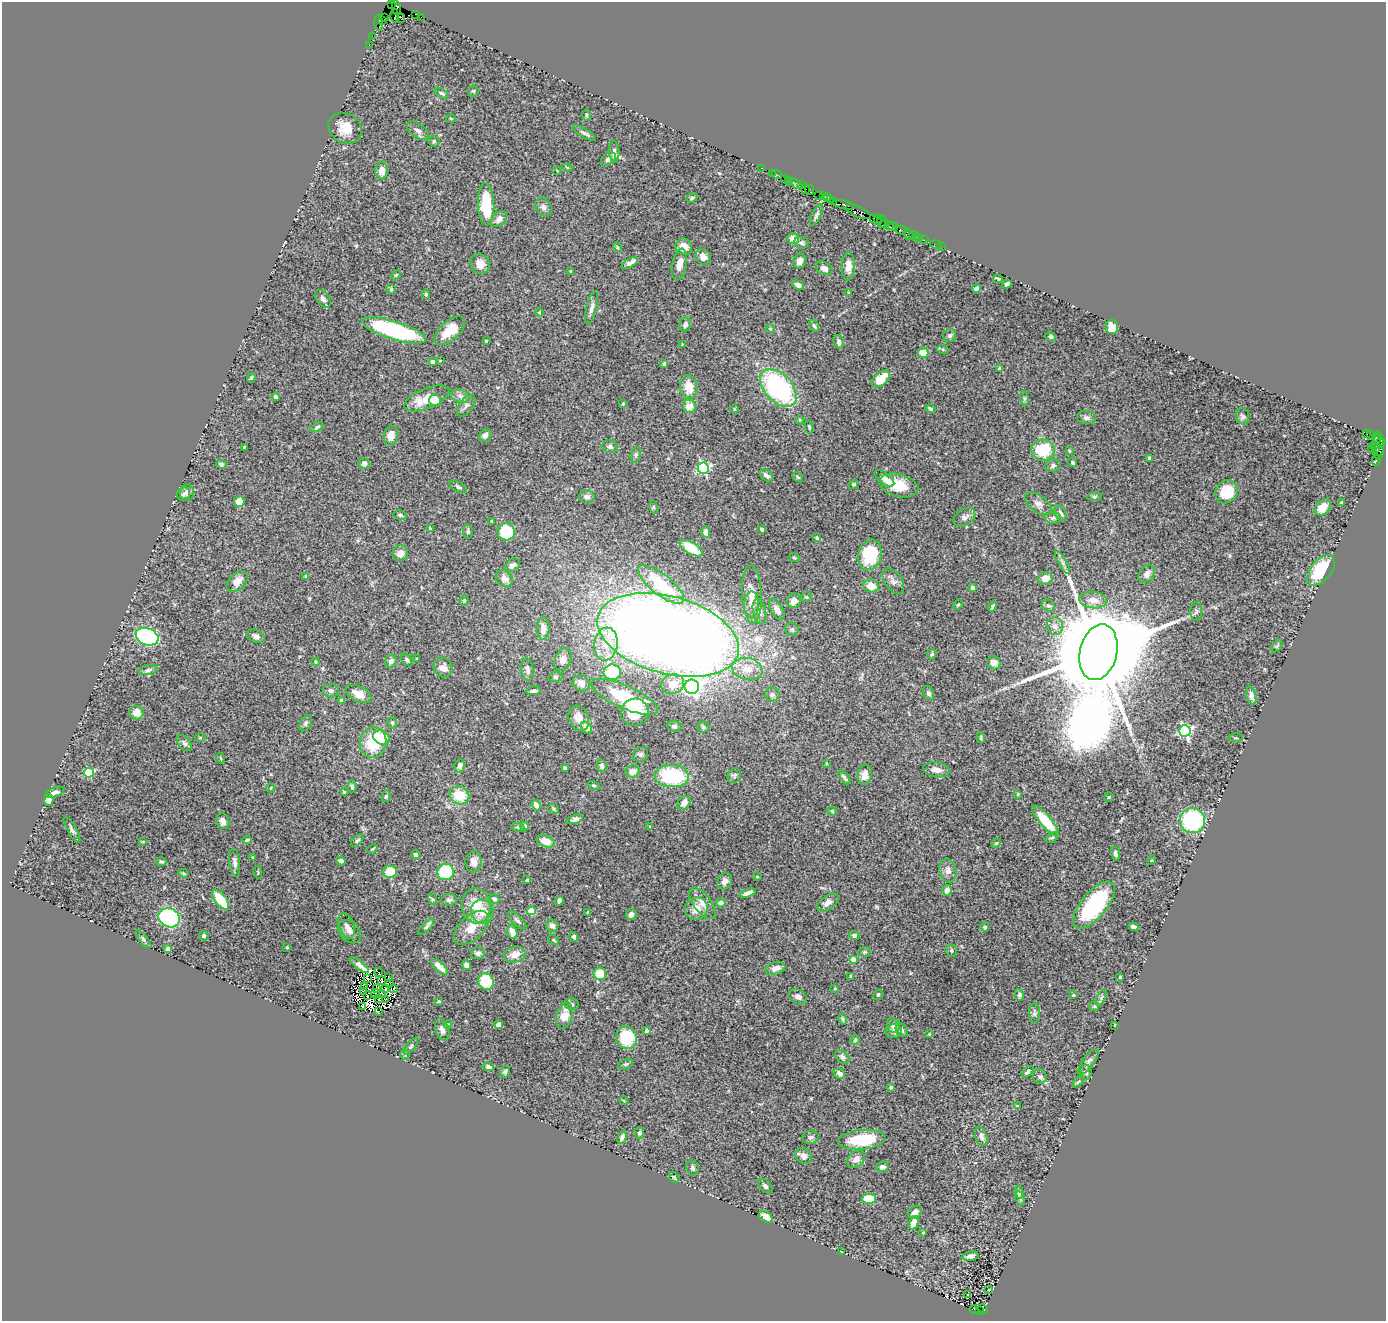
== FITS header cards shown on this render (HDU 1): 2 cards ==
NAXIS1  =                 1384
NAXIS2  =                 1319

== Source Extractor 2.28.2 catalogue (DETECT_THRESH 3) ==
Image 1384 x 1319 px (HDU 1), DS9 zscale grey, 1 PNG px = 1 image px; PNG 1388 x 1323 px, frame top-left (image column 1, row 1319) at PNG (2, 2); each listed source drawn as its Kron ellipse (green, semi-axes under 4 px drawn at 4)
Background 5.12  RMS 0.066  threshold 0.197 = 3 sigma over >= 5 px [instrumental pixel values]
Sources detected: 435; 7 with non-positive FLUX_AUTO (blend fragments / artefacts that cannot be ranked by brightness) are neither listed nor drawn; the other 428 listed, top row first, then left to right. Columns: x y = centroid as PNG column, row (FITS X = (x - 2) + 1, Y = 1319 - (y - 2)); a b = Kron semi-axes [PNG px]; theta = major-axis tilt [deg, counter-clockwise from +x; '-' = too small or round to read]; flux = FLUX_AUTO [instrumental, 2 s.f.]
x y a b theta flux
392 5 4 2 - 33
396 8 7 3 -82 300
416 14 4 3 - 600
395 16 6 3 88 270
421 17 2 2 - 78
385 18 3 2 - 190
401 18 4 2 - 150
383 21 2 2 - 130
378 23 8 3 -87 580
372 36 2 2 - 78
369 45 2 2 - 120
473 91 5 5 - 6.1
442 93 8 4 -32 8.8
586 115 6 4 -89 5.3
451 118 5 3 - 4.1
345 128 17 14 -32 72
418 131 12 7 -35 19
584 133 13 4 -31 13
434 141 6 5 - 6.4
614 151 11 5 -85 15
608 159 8 5 36 16
567 167 5 3 - 3.6
762 168 3 2 - 250
382 171 8 6 88 31
557 171 3 2 - 2.9
772 173 2 2 - 190
777 175 5 2 - 280
785 178 3 2 - 580
788 180 2 2 - 180
796 184 7 3 -31 770
801 185 3 2 - 220
806 189 3 2 - 290
809 190 5 4 - 730
819 195 2 2 - 69
823 195 3 2 - 160
827 197 3 2 - 310
692 198 5 4 - 8.7
831 199 3 2 - 240
834 201 3 2 - 230
486 204 21 8 -88 190
844 205 11 3 -14 2400
543 207 10 7 -59 17
859 212 13 5 -24 2100
816 215 11 4 64 11
873 218 3 3 - 370
499 219 9 6 45 22
877 219 3 2 - 390
882 222 6 3 87 570
885 224 4 2 - 400
889 225 2 2 - 380
892 226 6 3 -13 270
901 230 6 3 -18 660
909 234 6 2 -57 260
914 236 5 3 - 300
919 238 2 2 - 77
793 239 6 5 - 42
924 240 2 2 - 170
801 243 7 6 - 10
936 245 6 2 -18 110
617 247 5 3 - 3.8
684 247 8 7 - 43
941 247 2 2 - 35
703 257 8 7 - 28
800 261 7 6 - 28
630 263 9 4 28 29
480 264 10 9 - 34
679 264 16 7 79 39
848 266 14 6 87 35
824 268 9 6 -30 20
571 272 4 3 - 9.3
396 275 5 3 - 4.3
998 279 5 3 - 6.1
1007 284 5 4 - 15
798 285 6 4 -24 18
391 289 5 5 - 6.7
976 289 4 4 - 14
849 293 3 3 - 5.3
426 294 5 4 - 5.3
323 299 10 6 -54 17
592 308 16 5 77 21
539 312 4 3 - 3.4
685 325 7 5 69 16
814 326 6 4 -52 8.1
1112 327 7 6 - 48
770 329 4 4 - 4.3
394 331 33 9 -17 550
449 331 19 9 41 89
950 335 6 6 - 9.3
1050 337 5 4 - 7.2
486 341 3 2 - 3.3
839 342 7 5 -79 13
682 344 2 2 - 2.7
943 350 6 4 -20 6.2
923 353 5 5 - 65
440 360 3 2 - 3.7
432 362 4 4 - 22
664 364 4 2 - 4.3
999 368 3 3 - 13
251 378 5 3 - 5.6
881 379 11 6 40 94
689 387 12 8 -82 71
779 388 22 14 -47 630
460 396 9 6 -17 18
276 397 4 3 - 8.9
427 398 24 10 22 88
1024 399 7 4 -82 7.2
435 400 6 6 - 71
623 404 4 3 - 4
466 406 12 6 53 17
689 406 6 6 - 49
734 409 5 3 - 4.2
930 409 5 3 - 6.7
1242 416 8 6 -72 12
1086 417 9 6 -6 15
800 420 4 3 - 3.7
317 427 7 4 30 7.5
809 427 7 4 -81 6.7
1367 433 3 3 - 3000
485 435 6 5 - 21
1371 435 3 2 - 160
391 436 10 7 78 35
1376 438 5 3 - 310
1381 441 4 3 - 400
1374 445 2 2 - 120
1379 446 14 5 -89 1200
244 447 4 4 - 3.1
610 447 8 6 -17 12
1371 448 2 2 - 150
1375 449 2 2 - 150
1043 450 12 10 -5 170
1069 451 4 3 - 4.7
1380 451 4 3 - 900
636 455 8 5 71 9.5
1150 458 4 3 - 19
1376 460 5 2 - 410
1073 463 5 4 - 7.8
221 464 5 4 - 7.5
364 464 5 5 - 18
1053 465 7 6 - 13
703 468 5 5 - 670
766 475 8 5 -37 15
798 477 5 3 - 5.3
884 478 11 5 -36 27
853 484 5 4 - 11
899 485 20 11 -15 110
458 487 9 5 -30 9.8
187 492 8 7 - 15
1226 492 12 10 51 140
184 494 7 6 - 9.7
1094 496 7 4 8 6.5
587 497 8 6 2 16
239 502 5 5 - 44
1341 503 3 3 - 5
1038 504 15 8 -36 25
653 507 6 4 -71 6.4
1323 508 9 6 47 52
1060 513 8 5 -64 13
400 515 7 4 -11 7.6
964 517 12 8 33 22
1053 518 8 5 2 12
492 521 3 3 - 3.6
430 529 4 3 - 5.1
762 529 3 3 - 18
468 532 7 4 -83 8.8
506 532 9 8 - 180
706 532 5 4 - 20
817 538 3 3 - 12
691 548 13 6 -31 72
400 553 8 7 - 33
870 555 15 11 76 230
794 558 5 3 - 4.7
1063 562 13 4 -59 14
512 565 8 6 34 18
1321 570 18 10 50 220
1147 574 10 7 52 26
306 576 4 4 - 4
504 578 9 7 -41 25
1045 578 7 6 - 43
237 581 12 8 43 36
893 581 14 8 -55 23
661 585 28 10 -38 210
871 586 8 6 -18 67
972 588 4 3 - 13
752 594 29 10 -88 66
806 597 5 5 - 6
464 600 5 4 - 6.2
1093 600 14 8 -8 37
794 601 7 7 - 33
752 605 13 7 87 28
958 605 5 3 - 5.4
1048 606 7 5 -36 8.4
992 607 5 3 - 7.6
777 609 12 5 -59 34
1196 611 9 6 89 11
760 612 13 6 -77 24
1055 626 9 8 - 24
543 629 11 6 89 37
792 629 7 6 - 9.7
668 635 73 38 -15 8600
256 636 9 6 -24 16
147 637 12 8 -22 660
606 644 16 11 83 82
1277 646 7 3 53 5.7
1098 652 28 18 76 130000
932 654 5 5 - 5.7
417 659 3 3 - 7.3
407 660 7 4 -51 9.1
563 660 12 8 68 30
391 661 6 5 - 17
316 662 4 4 - 5
994 663 7 6 - 24
443 668 10 9 - 34
527 669 11 6 -83 16
747 669 15 11 -11 68
148 670 10 5 11 12
612 672 8 7 - 260
555 677 7 5 15 8.7
581 683 9 7 -39 35
673 684 12 9 17 67
692 687 7 7 - 1900
331 691 8 6 -1 14
533 691 7 4 9 15
928 693 7 5 -65 10
358 694 14 7 -26 45
772 695 7 7 - 13
1251 696 9 5 -76 23
625 697 36 11 -24 280
342 701 4 4 - 27
635 712 14 13 - 120
137 713 7 6 - 51
579 718 13 9 -66 47
305 723 8 5 60 10
392 723 6 4 -69 6
674 726 7 5 -6 12
703 727 6 5 - 7
587 728 6 5 - 30
1185 731 6 5 - 780
200 737 5 3 - 4.1
381 738 9 6 -27 120
981 738 5 3 - 5.3
1236 738 7 3 0 5.5
373 742 15 13 84 160
184 743 9 6 -50 13
641 754 8 7 - 11
220 758 5 3 - 4.4
826 763 4 2 - 3.5
460 766 7 5 77 15
602 766 6 5 - 14
565 768 4 4 - 13
937 770 13 7 -9 33
633 772 7 6 - 34
89 773 5 4 - 230
865 775 10 7 79 37
672 776 17 11 -3 310
734 776 8 6 61 9.5
844 777 8 3 -52 10
594 785 6 4 -19 5.3
352 787 6 4 -88 8.6
271 788 4 3 - 3.8
55 792 10 4 19 17
344 792 4 3 - 5.1
1018 794 3 3 - 4.6
459 795 10 8 -29 100
386 796 6 4 76 6.3
1109 797 4 4 - 4.6
49 800 6 4 85 41
684 803 8 6 52 25
536 805 5 4 - 32
554 809 5 4 - 6.7
832 811 5 4 - 6.2
575 819 9 4 19 15
1192 820 12 12 - 410
223 821 8 6 -71 24
1045 821 19 5 -49 130
525 826 4 4 - 21
518 827 6 4 -13 6.6
650 827 4 3 - 4.2
72 830 15 4 -60 13
1052 838 7 4 35 7
247 840 4 3 - 5.7
357 840 7 4 44 8.3
143 841 4 2 - 3.8
545 841 9 6 -20 54
996 843 5 4 - 5
372 849 6 2 30 4.5
1115 854 7 4 -77 12
415 855 5 4 - 9.7
253 857 4 3 - 5.1
1152 860 5 3 - 4.1
341 861 4 4 - 21
161 862 5 4 - 7.8
235 862 14 5 -84 18
474 862 10 8 89 30
948 870 12 8 -78 26
258 872 6 2 -78 3.8
390 872 7 6 - 92
446 872 8 8 - 230
183 873 5 3 - 5.1
757 877 4 3 - 3.5
527 880 3 2 - 4.3
725 881 9 7 58 21
947 890 5 4 - 28
747 893 8 4 17 22
432 899 6 4 -71 6.1
495 899 5 4 - 11
221 900 11 5 -52 140
449 900 8 6 6 11
559 901 5 3 - 7.2
828 902 12 7 35 28
702 903 18 8 -54 35
721 903 5 4 - 15
1094 905 28 12 50 380
476 906 17 14 -83 110
696 909 11 11 - 50
531 911 4 4 - 150
482 912 12 11 - 57
588 912 4 3 - 4.5
631 914 5 5 - 19
169 918 11 9 -26 500
517 920 12 5 -44 13
347 926 13 7 -72 20
552 926 6 5 - 18
426 927 10 4 45 9.2
985 927 4 4 - 9.4
1134 927 5 4 - 19
471 928 21 12 43 77
350 932 13 9 -44 25
512 932 7 5 -72 35
854 935 5 4 - 13
204 936 5 4 - 7.6
574 937 5 4 - 11
143 939 11 4 -50 10
554 940 6 4 -35 4.8
287 947 4 4 - 3.7
168 949 4 3 - 11
951 951 6 5 - 7
864 952 6 5 - 6.6
478 953 7 6 - 13
515 954 11 8 11 43
853 959 4 4 - 45
359 965 12 3 -38 20
467 965 5 4 - 13
440 967 10 4 -41 35
775 968 10 6 18 28
379 972 5 2 - 3.4
600 974 6 6 - 89
851 977 4 2 - 4.6
1120 977 3 3 - 6.3
368 978 3 2 - 6.8
389 978 3 2 - 6.4
382 981 4 2 - 3.5
486 981 8 7 - 170
390 983 3 2 - 2.9
365 987 3 2 - 7.2
386 988 3 2 - 11
394 988 4 2 - 5
377 989 3 2 - 7.8
835 989 4 2 - 3.5
364 991 2 2 - 5.3
375 994 5 3 - 3.6
382 994 3 2 - 6.8
367 995 2 2 - 10
878 995 6 4 62 6.2
1019 995 6 4 -78 11
1074 995 4 3 - 4.5
798 997 9 6 -31 19
1101 998 9 4 59 7.6
379 999 3 2 - 6.2
386 999 3 2 - 8.1
439 1001 3 3 - 4.2
572 1004 7 6 - 11
1094 1006 5 4 - 5
363 1007 4 2 - 2.9
379 1011 4 2 - 23
1034 1013 9 5 87 11
564 1016 13 8 74 63
843 1019 5 4 - 5.9
448 1024 4 3 - 4.4
498 1025 4 4 - 21
893 1025 7 6 - 29
1115 1025 3 2 - 2.5
442 1029 11 6 -72 20
902 1030 7 5 -66 11
646 1031 3 3 - 7.6
894 1031 8 6 6 16
929 1034 3 3 - 4.6
626 1038 11 10 - 190
855 1040 5 4 - 6.1
411 1046 10 4 52 7.5
405 1055 5 4 - 5.4
842 1057 8 6 -44 12
1088 1062 15 5 54 16
625 1064 7 5 25 7.1
488 1067 6 4 -15 8.7
505 1072 6 5 - 9.2
1028 1072 7 4 45 9.3
839 1073 6 5 - 23
1086 1073 8 6 -90 9.7
1040 1077 7 6 - 12
1078 1082 6 4 45 6.2
891 1087 4 4 - 11
624 1101 5 3 - 3.9
1017 1106 3 3 - 3.5
639 1133 5 4 - 10
981 1136 10 5 -72 16
622 1137 7 4 68 11
811 1137 8 6 8 12
862 1140 24 10 5 190
803 1156 9 7 -34 21
856 1159 10 7 44 26
882 1167 6 5 - 18
692 1168 7 6 - 9.8
674 1177 6 3 -45 5
765 1186 8 5 -43 12
1019 1192 6 4 -79 15
1020 1198 7 4 -77 9
869 1199 6 5 - 150
915 1212 7 5 31 21
766 1217 8 5 -33 30
913 1223 7 4 67 48
923 1233 3 2 - 3
841 1251 3 2 - 2.5
970 1256 8 4 13 14
988 1290 2 2 - 3.4
967 1295 3 3 - 9.3
983 1309 5 3 - 140
974 1310 5 3 - 1100
980 1311 3 2 - 720
At the frame edge (FLAGS 8, measured only in part): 1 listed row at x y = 392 5
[7 non-positive-flux detections neither listed nor drawn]